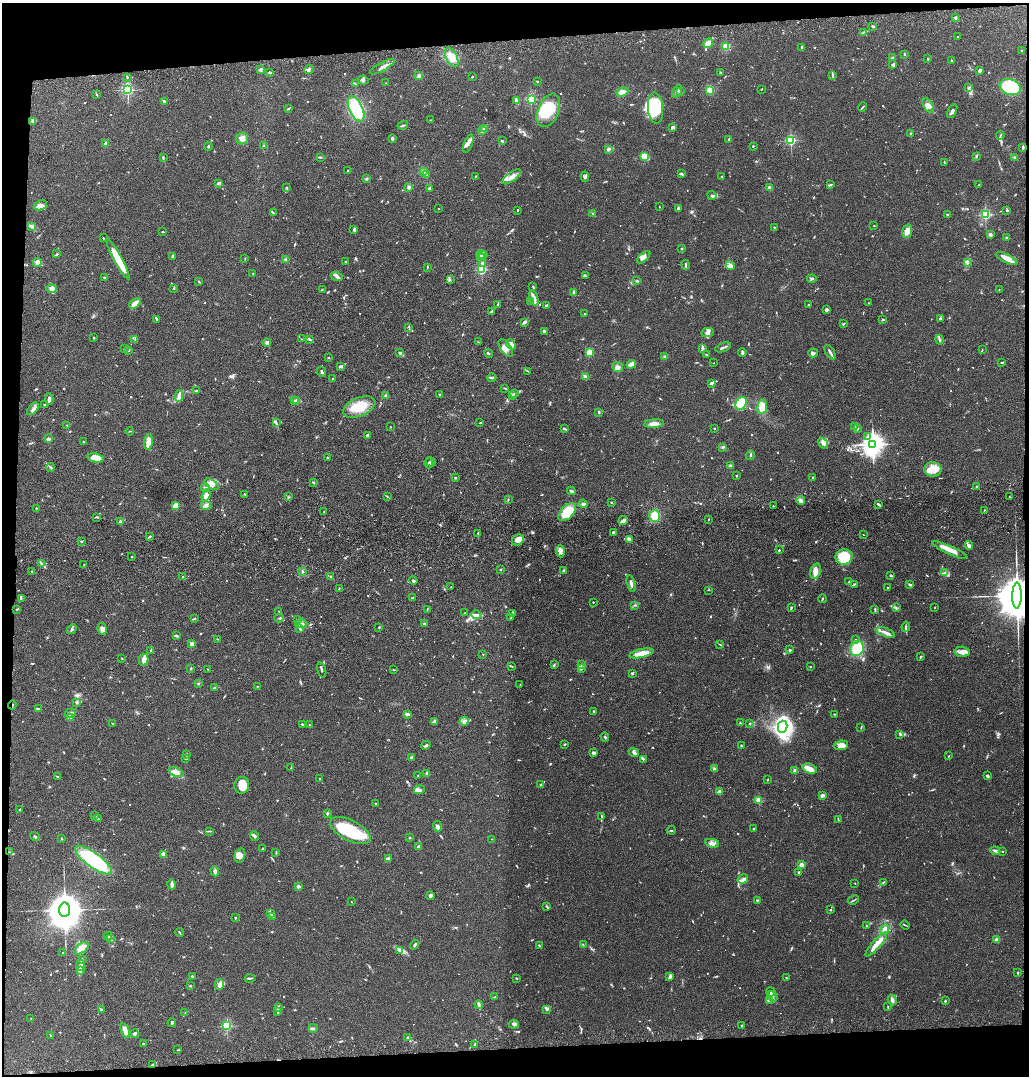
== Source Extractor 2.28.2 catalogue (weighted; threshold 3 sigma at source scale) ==
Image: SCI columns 122-4227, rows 117-4411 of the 4349 x 4527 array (HDU 1 of 3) = the unmasked area's bounding box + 8 px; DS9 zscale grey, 4 x 4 block average (1 PNG px = mean of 4 x 4 image px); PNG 1031 x 1078 px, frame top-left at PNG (2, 3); each listed source drawn as its Kron ellipse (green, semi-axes under 4 px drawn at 4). Shown black and unused: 8% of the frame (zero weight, under 3 of 4 exposures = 6% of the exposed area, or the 3 px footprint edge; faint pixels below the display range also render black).
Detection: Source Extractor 2.28.2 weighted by HDU 2 'WHT'. Background 0.0829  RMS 0.0061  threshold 0.0276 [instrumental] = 3 sigma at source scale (4.5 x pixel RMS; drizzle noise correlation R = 1.50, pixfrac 1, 0.05/0.05 arcsec/px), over >= 5 px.
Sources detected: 1013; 7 too faint to see at this stretch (4 x 4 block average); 8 inside a brighter object's white glare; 2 cosmic-ray / hot-pixel residue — neither listed nor drawn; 41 coinciding with a brighter row at this scale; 71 inside a brighter listed object's ellipse — not listed separately; of the other 884, all 500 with FLUX_AUTO >= 2.05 (the completeness limit of this list) listed and drawn (384 fainter detections not listed), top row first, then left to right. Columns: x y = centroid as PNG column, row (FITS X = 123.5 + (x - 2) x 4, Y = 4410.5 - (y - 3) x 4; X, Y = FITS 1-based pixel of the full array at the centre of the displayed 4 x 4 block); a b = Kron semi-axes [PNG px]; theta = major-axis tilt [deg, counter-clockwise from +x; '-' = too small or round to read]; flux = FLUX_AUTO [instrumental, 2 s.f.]
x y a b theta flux
956 18 3 2 - 6.4
873 26 2 2 - 10
863 32 3 2 - 2.6
958 37 3 2 - 3.3
708 43 5 4 - 18
726 46 2 2 - 250
802 47 4 2 - 4.1
1021 51 2 2 - 2.2
904 54 2 2 - 4.6
452 57 10 5 -63 42
893 58 3 2 - 5.9
928 59 2 2 - 3
952 61 3 2 - 4.9
893 65 4 3 - 6.3
382 67 14 2 28 16
260 70 4 2 - 6.9
309 70 5 3 - 6.6
980 70 3 3 - 10
720 72 2 2 - 2.1
270 73 2 2 - 7.4
832 75 4 2 - 3.4
419 76 3 3 - 7.6
127 77 2 2 - 2.1
472 77 2 2 - 2.5
363 80 5 2 - 5.1
537 81 2 2 - 2.1
355 83 3 2 - 2.7
386 83 2 2 - 2.1
1010 87 11 7 -20 160
969 88 2 2 - 3
761 89 2 2 - 2.1
128 90 2 2 - 640
710 90 2 2 - 130
677 91 7 2 61 7
622 92 6 3 21 36
680 92 2 2 - 3.2
96 95 3 2 - 3.5
531 99 2 2 - 270
516 100 3 2 - 5.2
164 102 4 2 - 8.2
928 106 7 4 -58 18
862 107 5 2 - 4.4
289 108 3 2 - 3.2
655 108 16 7 -86 76
356 109 13 6 -66 200
548 110 18 10 67 120
952 111 7 2 64 12
430 120 2 2 - 2.6
33 121 4 4 - 6.8
403 125 5 2 - 6.6
673 127 3 2 - 10
484 129 3 3 - 7.5
482 131 2 2 - 12
911 134 2 2 - 30
1000 135 4 2 - 3.6
242 138 6 5 - 17
392 139 4 2 - 5.2
729 139 3 2 - 4.6
791 140 2 2 - 440
502 141 3 2 - 4.8
105 143 3 2 - 5.7
468 144 9 3 68 15
264 145 2 2 - 2.4
753 146 2 2 - 3.7
208 147 4 2 - 3
1023 147 3 2 - 6.1
608 149 2 2 - 38
644 156 2 2 - 84
976 156 4 2 - 4.1
163 157 3 2 - 2.8
320 157 3 2 - 3.7
1014 158 2 2 - 2.7
944 162 3 2 - 3.9
347 170 2 2 - 3.2
424 171 4 3 - 7.4
426 174 3 2 - 3.3
682 174 3 2 - 4.4
475 176 2 2 - 2.5
512 177 11 4 37 26
585 177 5 3 - 7.2
721 177 2 2 - 2.2
366 178 3 2 - 4.8
218 183 3 3 - 5
830 185 3 2 - 7.2
978 185 2 2 - 2.7
409 187 3 3 - 7.4
287 188 3 2 - 2.4
429 188 3 2 - 8.5
769 188 2 2 - 68
712 195 5 2 - 6
40 205 7 4 22 17
659 207 2 2 - 2.6
678 208 4 2 - 3.8
438 209 2 2 - 2.1
517 210 2 2 - 2.7
1007 210 3 2 - 2.3
273 213 3 2 - 2.7
593 213 2 2 - 3.3
947 214 2 2 - 2.4
985 215 2 2 - 500
32 226 4 3 - 6.7
874 226 2 2 - 2.1
774 227 2 2 - 3.7
354 229 3 2 - 3.9
907 231 7 4 74 25
162 232 2 2 - 2.6
990 234 4 4 - 6.7
1006 237 2 2 - 2.2
103 238 2 2 - 5.5
682 249 2 2 - 15
57 254 3 2 - 2.8
482 255 5 2 - 7.1
173 256 2 2 - 8.7
480 257 2 2 - 3.2
482 257 2 2 - 3
644 257 8 3 41 13
245 258 2 2 - 2.4
1007 258 12 4 -25 39
118 260 23 4 -61 110
286 260 3 3 - 8.3
346 262 2 2 - 4.3
37 263 4 3 - 8.6
482 263 4 2 - 5
967 263 2 2 - 2.6
686 265 5 2 - 5.3
730 265 4 4 - 11
427 267 3 2 - 2.9
481 270 2 2 - 390
253 273 2 2 - 2.8
585 276 3 3 - 4.1
337 277 6 2 -18 9.5
104 278 2 2 - 21
812 279 5 3 - 7.9
450 280 2 2 - 2.2
637 281 3 2 - 3.8
199 282 3 2 - 2.6
533 287 3 2 - 3
174 288 3 2 - 2.8
52 289 5 4 - 17
999 289 2 2 - 3.4
322 290 3 2 - 2.1
574 293 3 2 - 7.8
534 298 8 3 -72 16
530 302 3 2 - 2.2
135 303 6 3 42 30
868 303 2 2 - 2.5
498 304 4 2 - 3.1
546 305 4 2 - 5.4
808 305 2 2 - 2.3
826 309 3 3 - 12
492 311 3 2 - 8
584 314 2 2 - 2.1
940 318 3 2 - 4.5
156 319 3 2 - 4
883 320 3 2 - 4.7
524 322 3 2 - 8
843 324 3 2 - 3.4
409 327 4 2 - 3.1
545 331 4 3 - 5
708 333 6 4 13 14
94 338 2 2 - 3.7
135 339 2 2 - 2.5
301 339 2 2 - 2.2
310 339 3 2 - 5.8
939 340 5 2 - 7.9
478 342 2 2 - 2.3
267 343 4 3 - 7.5
511 344 6 3 -50 28
723 347 8 2 21 7.3
506 348 10 5 -56 25
703 348 4 3 - 8.1
124 349 3 2 - 2.8
128 350 2 2 - 3.2
982 350 3 2 - 2.4
399 352 3 2 - 2.6
590 352 4 3 - 46
830 352 8 2 -58 12
488 353 4 2 - 3.5
742 353 4 2 - 9.4
813 353 5 3 - 13
706 355 2 2 - 2.6
665 357 3 2 - 5.3
328 358 2 2 - 2.1
1002 362 3 2 - 3.4
714 363 2 2 - 2.1
631 364 5 3 - 23
341 366 4 2 - 14
618 367 5 5 - 13
528 371 2 2 - 2.4
322 372 5 2 - 6.8
585 377 2 2 - 15
492 378 4 2 - 7.4
333 379 2 2 - 3.6
711 383 3 3 - 7
505 388 4 2 - 2.9
197 391 3 2 - 4.1
514 393 2 2 - 9.7
439 394 2 2 - 2.5
512 395 4 2 - 3
179 396 6 2 81 11
386 396 2 2 - 6.2
49 399 5 2 - 12
296 400 2 2 - 12
294 401 3 2 - 4.3
741 403 7 5 60 120
44 404 2 2 - 2.8
359 407 17 9 23 83
762 407 7 5 81 50
33 409 7 3 48 13
599 412 3 2 - 3.6
276 422 2 2 - 2.6
480 423 2 2 - 2.2
654 424 10 3 5 23
67 425 2 2 - 4.6
854 426 2 2 - 2.3
390 427 2 2 - 4.4
564 428 4 2 - 4
714 428 2 2 - 9.2
858 428 3 2 - 4.1
130 431 4 2 - 2.2
367 436 3 2 - 5.3
867 437 4 3 - 11
48 439 2 2 - 53
83 441 2 2 - 2.3
148 442 8 3 84 46
823 443 6 4 -54 14
873 444 3 3 - 3500
723 447 3 2 - 3.4
750 455 5 2 - 5.3
95 458 8 4 -13 69
327 458 3 2 - 3.1
431 462 5 2 - 9.1
429 463 5 2 - 4.2
730 466 2 2 - 49
51 467 4 2 - 3.8
933 469 8 7 - 61
736 476 2 2 - 4.6
455 478 2 2 - 5.6
813 478 2 2 - 14
313 482 3 2 - 6.1
211 484 8 4 -31 19
976 486 2 2 - 2.7
205 487 4 2 - 4.1
571 491 4 2 - 5.3
245 494 2 2 - 2.2
206 495 6 4 72 15
387 496 2 2 - 2.2
288 497 3 2 - 2.5
1009 497 2 2 - 3.1
508 500 2 2 - 2.1
801 501 4 3 - 17
611 502 2 2 - 2.2
583 504 4 2 - 5.2
879 504 4 2 - 6.6
206 505 5 3 - 8.1
175 506 3 3 - 42
773 506 2 2 - 2.5
36 508 2 2 - 3
984 510 2 2 - 2.6
324 511 2 2 - 2.3
567 512 11 6 47 120
655 516 6 5 - 44
97 517 4 2 - 4.4
709 519 2 2 - 2.2
623 520 5 3 - 14
121 522 3 2 - 12
613 532 2 2 - 14
478 533 2 2 - 2.2
863 535 2 2 - 2.3
149 537 3 2 - 3
629 539 3 3 - 10
518 540 6 5 - 34
82 541 2 2 - 2.4
969 545 4 3 - 13
779 550 2 2 - 4.1
950 550 19 4 -25 37
560 551 6 4 -84 21
132 557 2 2 - 2.2
844 557 8 7 - 99
41 563 3 2 - 4.3
84 565 2 2 - 3.3
500 569 2 2 - 11
564 570 3 2 - 4.9
32 571 2 2 - 3.9
302 571 2 2 - 3.1
816 571 8 5 75 24
945 573 3 3 - 12
891 576 3 2 - 4.9
183 577 2 2 - 2.1
331 577 4 2 - 4.6
413 581 4 2 - 5.2
849 582 2 2 - 3.3
631 584 8 2 -73 11
910 584 4 2 - 6.5
854 585 4 2 - 3.3
451 587 2 2 - 2.2
888 587 2 2 - 3.5
339 588 2 2 - 2.2
708 590 2 2 - 2.8
1017 595 13 4 89 36000
21 598 4 2 - 3.1
412 598 2 2 - 3.4
822 599 4 2 - 4
593 602 2 2 - 2.6
635 605 3 2 - 2.8
791 607 3 2 - 4.1
935 607 2 2 - 3.1
896 608 3 2 - 4.7
17 609 2 2 - 9.8
427 609 4 2 - 2.6
875 610 4 2 - 4.1
279 611 2 2 - 2.6
465 613 2 2 - 6.9
512 613 3 2 - 8.7
476 615 4 3 - 15
279 618 4 2 - 3.7
511 618 2 2 - 3.5
194 619 4 2 - 3.3
297 620 3 2 - 4.1
301 624 6 3 5 7.5
424 624 2 2 - 32
379 627 2 2 - 2.4
906 627 5 2 - 5.4
300 628 3 2 - 4.6
72 629 5 4 - 6.9
102 629 6 4 -79 16
886 633 9 3 -20 15
176 636 3 2 - 6.3
217 639 2 2 - 3.5
855 640 2 2 - 3.2
192 644 4 2 - 13
720 645 3 2 - 2.5
857 649 8 6 61 120
790 650 2 2 - 23
151 651 3 2 - 4
962 652 7 5 -1 18
641 653 12 4 13 46
483 655 2 2 - 2.3
920 657 2 2 - 6.9
122 658 3 2 - 2.1
143 660 6 4 74 20
554 665 3 2 - 3.4
582 665 3 2 - 5.5
512 666 2 2 - 2.4
810 667 2 2 - 5.8
191 668 2 2 - 4.5
208 669 2 2 - 2.2
581 669 4 2 - 4.3
322 670 8 2 -75 6
394 670 3 2 - 2.3
632 674 3 2 - 4.4
198 683 3 2 - 3.9
520 685 2 2 - 2.7
257 686 2 2 - 2.3
214 688 2 2 - 5.4
77 702 2 2 - 11
12 705 4 2 - 4
39 709 4 2 - 3.6
594 711 2 2 - 2.8
70 713 5 2 - 6
407 714 3 2 - 13
835 714 2 2 - 3.3
70 718 3 3 - 22
435 721 4 2 - 6
464 721 4 3 - 7.6
740 723 2 2 - 2.8
112 724 2 2 - 2.4
302 724 2 2 - 16
750 724 2 2 - 2.9
309 725 2 2 - 2.7
783 727 6 4 76 440
861 728 3 2 - 3
900 734 4 2 - 5.2
605 737 4 2 - 3.3
565 744 2 2 - 3.8
426 745 5 2 - 6.3
841 745 7 5 6 25
741 746 2 2 - 3.2
634 752 5 3 - 9.7
593 753 4 2 - 7.3
186 755 3 2 - 2.1
949 756 3 2 - 2.1
411 757 3 2 - 7.8
186 759 4 2 - 3.9
643 759 2 2 - 2.1
291 768 3 2 - 2.4
714 769 3 3 - 4.7
810 769 7 5 -17 33
795 771 2 2 - 71
176 772 8 4 -22 30
427 774 3 2 - 15
418 775 2 2 - 2.1
57 776 2 2 - 4
988 776 4 2 - 5
319 779 2 2 - 2.3
767 780 2 2 - 2.6
242 785 8 7 - 53
540 785 2 2 - 5.4
420 790 6 4 16 9.7
720 791 2 2 - 51
822 796 4 2 - 7.3
759 800 2 2 - 130
376 804 2 2 - 3.8
20 810 2 2 - 3.5
327 813 3 3 - 4.6
95 816 3 2 - 2.5
601 816 4 2 - 2.7
98 819 3 2 - 2.1
838 820 3 2 - 2.2
437 826 5 3 - 9.1
754 829 2 2 - 7.5
350 830 22 10 -27 160
671 830 4 2 - 4.4
210 831 3 2 - 2.6
35 836 5 2 - 3.8
254 836 5 2 - 9.2
410 838 2 2 - 16
61 839 3 2 - 2.1
492 839 2 2 - 2.1
712 843 7 3 -10 13
419 847 3 2 - 12
262 849 2 2 - 2.9
995 851 5 3 - 7.6
9 852 3 2 - 3.5
1003 852 2 2 - 4.9
276 853 2 2 - 2.2
164 854 4 3 - 16
240 855 7 5 74 17
388 858 4 2 - 4.8
94 860 22 7 -36 320
802 865 2 2 - 100
215 871 5 3 - 9.6
799 872 2 2 - 6.3
743 879 5 3 - 10
883 882 3 2 - 3.5
855 883 2 2 - 3.2
171 884 5 3 - 8.3
298 886 2 2 - 39
430 896 4 3 - 11
757 900 2 2 - 3.4
853 900 6 2 29 3.2
352 902 2 2 - 2.1
547 906 4 2 - 3.2
64 910 7 5 85 16000
831 910 2 2 - 4.3
271 914 3 2 - 4.6
272 917 4 2 - 4.2
235 918 2 2 - 4.2
905 925 5 2 - 3
866 926 2 2 - 2.1
885 929 5 4 - 18
179 932 4 2 - 3.7
108 936 4 2 - 4.2
110 939 3 2 - 3.8
997 940 2 2 - 64
876 944 16 3 48 53
415 945 5 2 - 7.4
539 945 3 2 - 3.4
583 945 3 2 - 2.8
82 948 8 4 36 48
400 950 3 2 - 4.4
63 953 3 2 - 3.9
82 960 2 2 - 3.2
80 965 5 3 - 11
81 971 2 2 - 2.3
1018 973 2 2 - 3.7
192 976 2 2 - 6.6
670 977 4 3 - 8.4
786 977 2 2 - 2.2
250 978 5 2 - 5.6
516 978 2 2 - 3.4
219 985 5 4 - 23
190 986 2 2 - 2.6
771 992 5 2 - 3.9
772 996 6 2 -49 7.5
495 997 3 2 - 2.8
892 1000 5 3 - 15
770 1001 4 3 - 6.6
945 1001 3 2 - 3.2
479 1005 4 2 - 4.7
888 1007 3 2 - 2.9
278 1008 4 2 - 4.7
101 1009 3 2 - 4.8
546 1009 3 2 - 6.1
277 1012 3 3 - 3.9
185 1013 2 2 - 2.5
31 1019 3 2 - 2.1
172 1023 4 2 - 3.9
514 1024 5 4 - 9.7
742 1025 2 2 - 3.8
227 1026 2 2 - 420
313 1028 5 2 - 5.9
125 1031 7 3 -69 36
135 1034 4 3 - 8.4
50 1035 3 2 - 2.5
407 1037 4 2 - 4.5
143 1043 2 2 - 5.1
475 1044 3 2 - 2.4
178 1050 3 2 - 2.3
153 1064 4 2 - 4
Overlapping masked pixels (flux is a lower limit): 3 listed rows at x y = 1017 595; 12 705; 9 852
Diffuse or blended objects may show on this block-average render without a row.